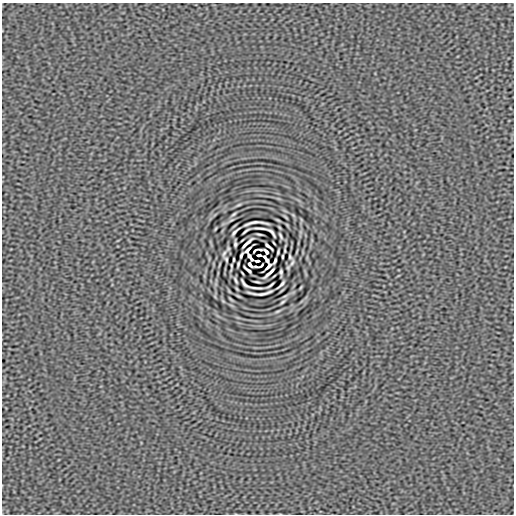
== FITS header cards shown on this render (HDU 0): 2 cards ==
NAXIS1  =                  512
NAXIS2  =                  512

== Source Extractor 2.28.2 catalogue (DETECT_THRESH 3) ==
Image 512 x 512 px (HDU 0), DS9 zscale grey, 1 PNG px = 1 image px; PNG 516 x 516 px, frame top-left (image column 1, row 512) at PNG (2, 3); no overlay
Background 8.46e-07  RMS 6.2e-05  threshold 1.86e-04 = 3 sigma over >= 5 px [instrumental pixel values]
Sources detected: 45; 2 with non-positive FLUX_AUTO (blend fragments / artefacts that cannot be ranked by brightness) are not listed; the other 43 listed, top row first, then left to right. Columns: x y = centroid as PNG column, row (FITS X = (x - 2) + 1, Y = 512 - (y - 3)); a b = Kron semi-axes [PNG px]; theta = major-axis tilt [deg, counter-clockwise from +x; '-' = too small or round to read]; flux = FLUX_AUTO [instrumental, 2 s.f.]
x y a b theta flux
239 205 7 3 22 5.2e-03
234 214 6 3 36 5.8e-03
255 223 24 4 3 2.2e-03
261 228 13 2 -5 1.3e-02
246 231 7 2 37 7.3e-03
235 232 9 2 46 9.2e-03
272 232 10 3 -48 7.8e-03
259 234 5 2 - 5.5e-03
280 236 6 2 -64 6.3e-03
247 243 13 2 43 1.4e-02
274 243 3 2 - 3.2e-03
235 244 7 3 -87 7.8e-03
268 246 8 2 -40 1.0e-02
248 250 7 3 47 9.3e-03
266 251 6 3 -47 8.5e-03
278 252 5 2 - 5.2e-03
224 253 11 4 66 1.0e-02
241 255 7 2 64 7.0e-03
259 255 4 2 - 7.0e-03
250 257 9 3 -54 3.9e-05
282 257 4 2 - 4.6e-03
290 257 4 3 - 4.9e-03
226 259 4 3 - 4.9e-03
234 259 4 2 - 4.5e-03
266 259 9 3 -54 4.1e-05
257 261 4 2 - 7.0e-03
275 261 6 2 68 7.4e-03
292 263 11 4 66 1.0e-02
238 264 5 2 - 5.2e-03
250 265 5 3 - 9.9e-03
268 266 7 3 46 8.7e-03
248 270 8 2 -40 1.0e-02
281 272 7 3 -87 7.8e-03
269 273 13 2 43 1.4e-02
236 280 6 2 -64 6.3e-03
257 282 5 2 - 5.5e-03
244 284 10 3 -51 8.1e-03
281 284 9 2 46 9.2e-03
270 285 7 2 37 7.3e-03
255 288 13 2 -5 1.3e-02
261 293 24 4 3 2.2e-03
282 302 6 3 36 5.8e-03
277 311 7 3 22 5.2e-03
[2 non-positive-flux detections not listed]